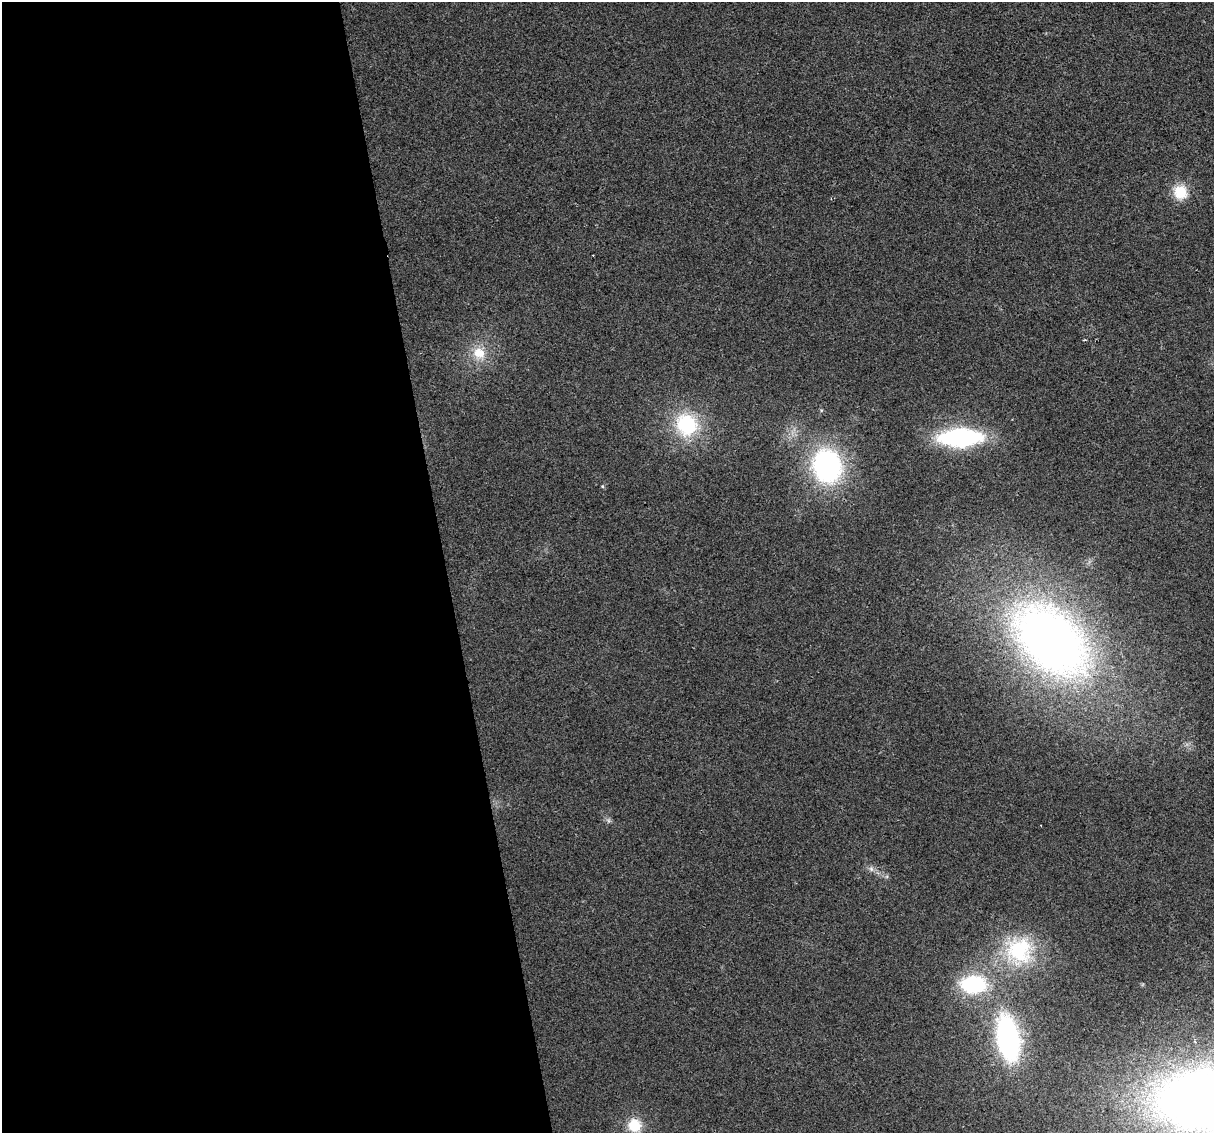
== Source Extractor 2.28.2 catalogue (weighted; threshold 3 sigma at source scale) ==
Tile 9 of 4 x 4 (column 1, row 3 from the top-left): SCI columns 1-1212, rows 1203-2333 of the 4848 x 4619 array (HDU 1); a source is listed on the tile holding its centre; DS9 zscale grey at full resolution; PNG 1216 x 1135 px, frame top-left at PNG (2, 2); no overlay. Shown black and unused: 37% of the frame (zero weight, under 2 of 3 exposures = <1% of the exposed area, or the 3 px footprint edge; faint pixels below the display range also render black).
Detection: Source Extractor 2.28.2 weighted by HDU 2 'WHT'; one run over the whole footprint, this tile lists its part. Background 0.0271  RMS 0.0062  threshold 0.0281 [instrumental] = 3 sigma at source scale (4.5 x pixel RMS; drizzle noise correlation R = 1.50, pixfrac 1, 0.0396/0.0396 arcsec/px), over >= 5 px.
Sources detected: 13; all 13 listed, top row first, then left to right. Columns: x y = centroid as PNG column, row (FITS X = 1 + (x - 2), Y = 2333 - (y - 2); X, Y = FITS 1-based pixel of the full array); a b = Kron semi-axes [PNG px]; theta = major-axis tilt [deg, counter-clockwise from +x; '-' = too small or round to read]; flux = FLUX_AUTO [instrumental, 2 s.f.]
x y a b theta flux
1180 192 18 16 -71 15
479 353 19 17 -41 13
687 424 27 25 -57 45
960 438 38 16 1 94
827 466 29 25 -76 120
602 486 5 4 - 0.73
1051 640 75 47 -44 470
871 869 8 6 -69 2
1019 950 38 36 -68 52
973 984 26 17 -1 54
1008 1038 34 16 -80 160
1206 1099 89 52 3 750
634 1125 16 15 - 15
Isophote crosses this tile's border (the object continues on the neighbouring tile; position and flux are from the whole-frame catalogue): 1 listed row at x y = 1206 1099
Unlisted compact peaks at least as high as the median listed source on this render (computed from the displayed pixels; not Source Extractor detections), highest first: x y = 608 821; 887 877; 1085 340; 1142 985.